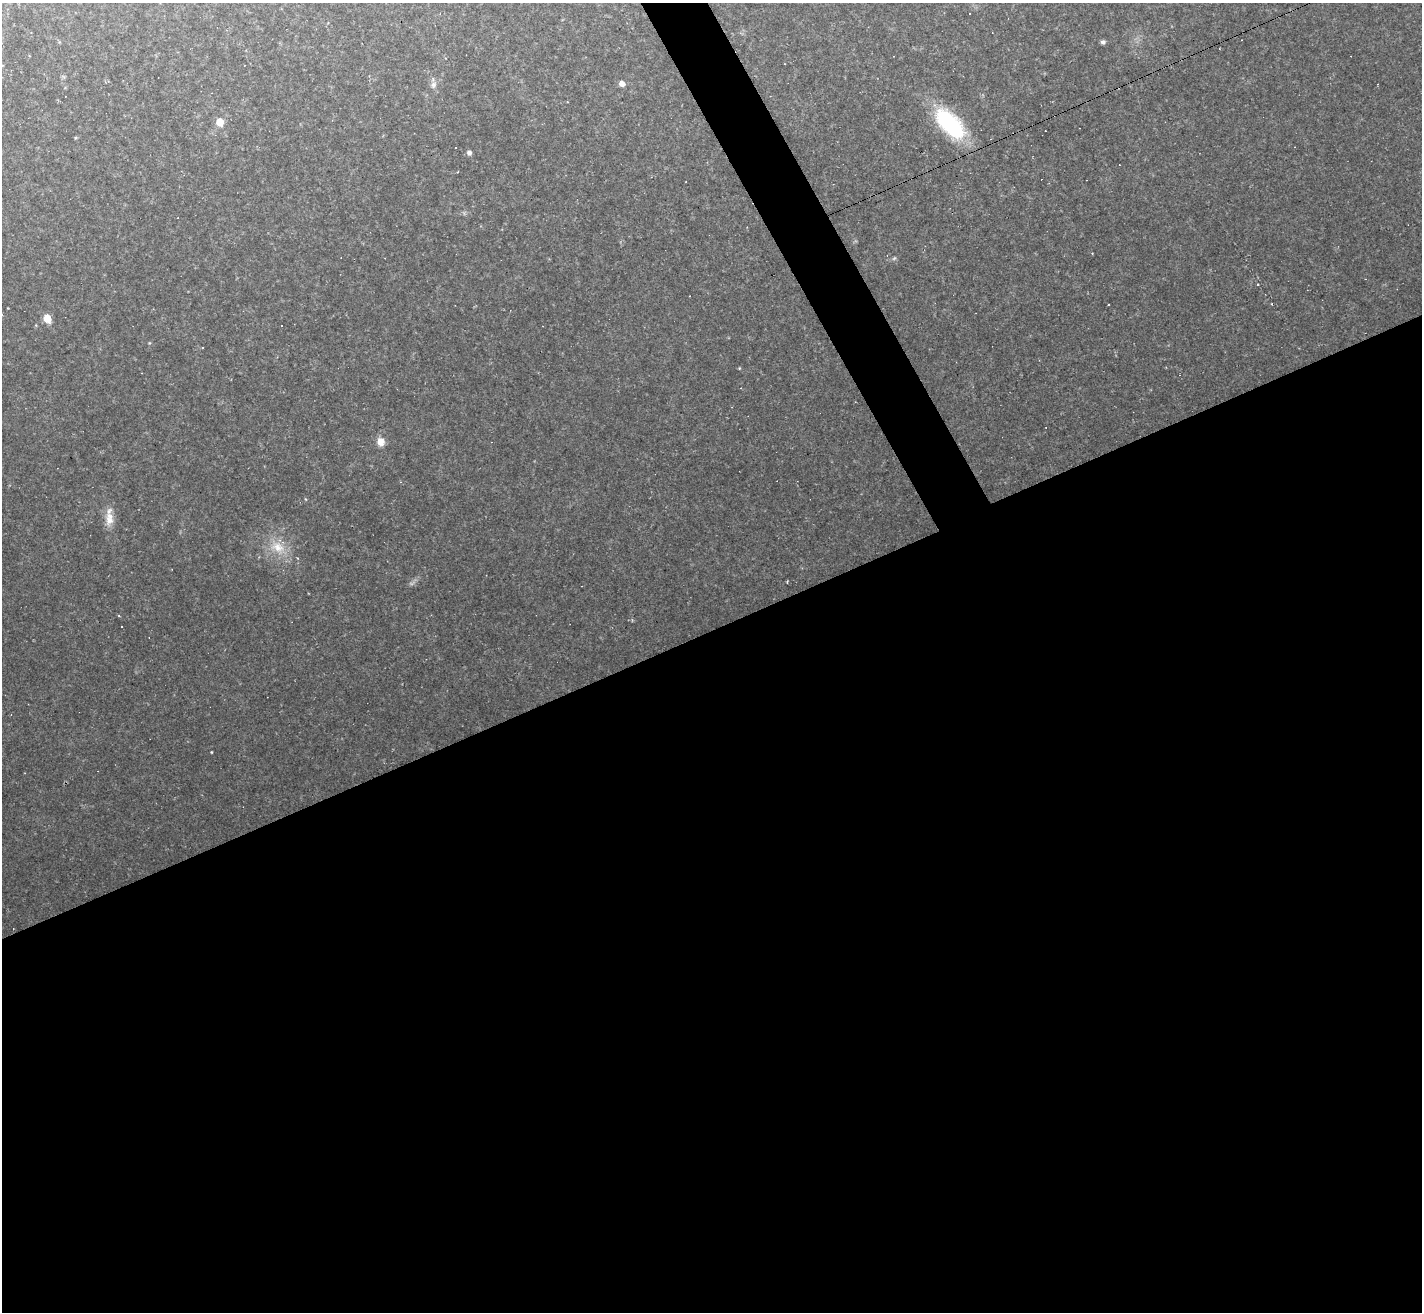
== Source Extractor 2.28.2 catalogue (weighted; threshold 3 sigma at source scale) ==
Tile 15 of 4 x 4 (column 3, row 4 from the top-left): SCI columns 2843-4262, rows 284-1593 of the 5683 x 5672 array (HDU 1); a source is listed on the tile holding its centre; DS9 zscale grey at full resolution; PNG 1424 x 1314 px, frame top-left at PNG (2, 3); no overlay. Shown black and unused: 54% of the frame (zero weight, under 2 of 3 exposures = <1% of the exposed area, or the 3 px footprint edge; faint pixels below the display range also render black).
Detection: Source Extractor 2.28.2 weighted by HDU 2 'WHT'; one run over the whole footprint, this tile lists its part. Background 0.0489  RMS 0.0076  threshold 0.0342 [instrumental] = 3 sigma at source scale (4.5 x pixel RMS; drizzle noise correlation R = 1.50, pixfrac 1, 0.05/0.05 arcsec/px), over >= 5 px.
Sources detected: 25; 2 too faint to see at this stretch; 6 cosmic-ray / hot-pixel residue — not listed; the other 17 listed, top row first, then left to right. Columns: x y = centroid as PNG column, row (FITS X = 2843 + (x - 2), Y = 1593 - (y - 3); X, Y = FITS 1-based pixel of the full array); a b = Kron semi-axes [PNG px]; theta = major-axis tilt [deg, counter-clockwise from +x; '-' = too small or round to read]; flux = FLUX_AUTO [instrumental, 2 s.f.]
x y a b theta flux
1103 42 6 5 - 1.9
622 84 6 5 - 5.1
433 85 11 8 66 3.7
220 122 6 5 - 15
950 123 37 18 -46 81
469 153 5 5 - 2.5
1258 285 3 3 - 0.86
47 318 6 5 - 17
149 343 4 3 - 0.65
203 347 3 2 - 0.65
739 368 5 3 - 0.59
381 442 8 7 - 8.5
401 482 5 3 - 0.68
305 499 5 3 - 0.69
109 519 19 11 87 11
278 547 25 16 -32 20
211 752 3 2 - 0.58